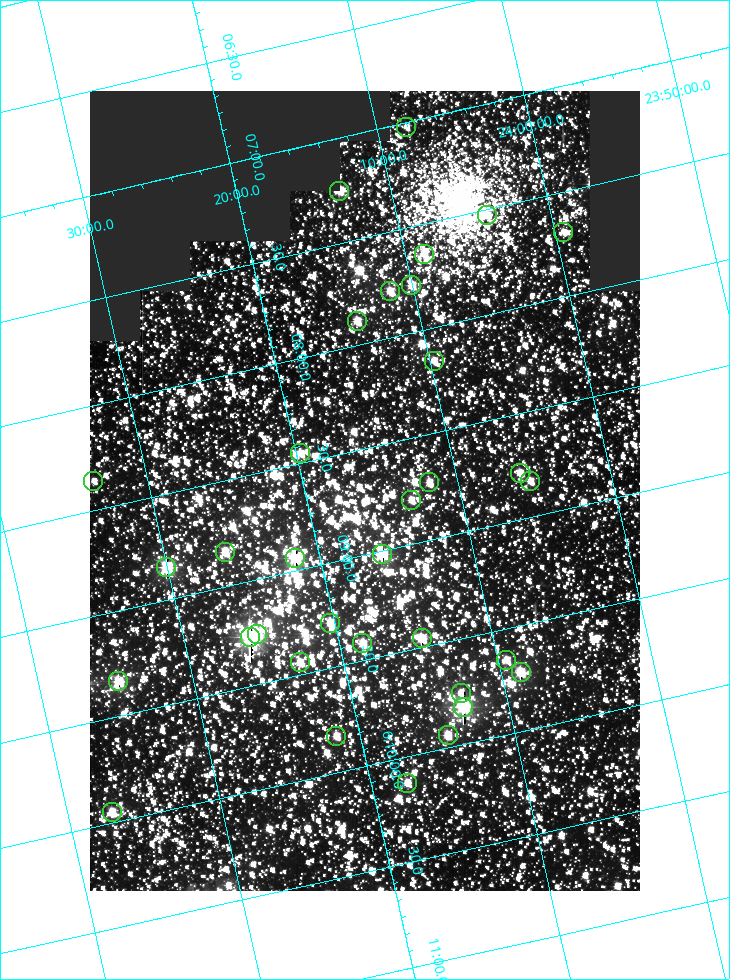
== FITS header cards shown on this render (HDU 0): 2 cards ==
NAXIS1  =                  550
NAXIS2  =                  800

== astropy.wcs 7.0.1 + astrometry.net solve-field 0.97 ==
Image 550 x 800 px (HDU 0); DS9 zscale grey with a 90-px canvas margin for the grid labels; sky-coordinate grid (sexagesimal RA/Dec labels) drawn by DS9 from the SOLVED WCS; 34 Tycho-2 reference stars matched to detected sources circled (green)
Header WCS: RA---TAN/DEC--TAN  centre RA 06:08:42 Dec +24:16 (92.17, +24.27 deg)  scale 3.98 arcsec/px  FOV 36.4' x 53.0'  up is -103 deg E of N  parity normal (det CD < 0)
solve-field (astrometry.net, Tycho-2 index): VERIFIED the header's WCS against the Tycho-2 star catalogue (verified at 3 index scales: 19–34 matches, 0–1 conflicts across passes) and refined it, rather than solving blind
Solved WCS: RA---TAN-SIP/DEC--TAN-SIP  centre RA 06:08:42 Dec +24:16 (92.17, +24.27 deg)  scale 3.97 arcsec/px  FOV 36.4' x 53.0'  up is -103 deg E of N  parity normal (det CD < 0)
The solver's refit moves the header's centre by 0.36 arcsec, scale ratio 0.9998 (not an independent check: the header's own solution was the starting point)
Tycho-2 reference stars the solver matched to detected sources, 34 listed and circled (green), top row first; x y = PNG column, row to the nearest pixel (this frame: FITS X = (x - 90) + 1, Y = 800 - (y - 91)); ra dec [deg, ICRS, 3 dp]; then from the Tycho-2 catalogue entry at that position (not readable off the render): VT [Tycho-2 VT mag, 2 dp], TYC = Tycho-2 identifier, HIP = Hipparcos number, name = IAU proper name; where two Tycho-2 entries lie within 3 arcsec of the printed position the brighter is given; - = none
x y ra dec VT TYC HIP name
406 127 91.756 +24.135 11.55 1864-383-1 - -
339 191 91.813 +24.222 9.50 1864-951-1 - -
487 215 91.882 +24.069 10.67 1864-1197-1 - -
563 232 91.922 +23.991 11.04 1864-773-1 - -
424 254 91.910 +24.147 9.81 1864-677-1 - -
411 285 91.945 +24.168 9.83 1864-545-1 - -
390 291 91.946 +24.193 9.49 1864-879-1 - -
357 321 91.972 +24.235 9.87 1864-607-1 - -
434 361 92.040 +24.163 9.97 1864-387-1 - -
300 453 92.113 +24.329 10.09 1877-692-1 - -
520 473 92.195 +24.097 9.91 1877-1306-1 - -
93 481 92.090 +24.558 11.22 1868-1493-1 - -
530 481 92.208 +24.088 10.02 1877-898-1 - -
429 482 92.182 +24.197 9.90 1877-42-1 - -
411 500 92.198 +24.221 10.14 1877-234-1 - -
225 552 92.210 +24.434 9.33 1881-345-1 - -
382 554 92.254 +24.266 8.73 1877-224-1 - -
295 558 92.236 +24.360 8.19 1877-300-1 29148 -
166 567 92.212 +24.501 8.67 1881-93-1 - -
330 623 92.321 +24.338 9.42 1877-884-1 - -
257 634 92.315 +24.419 9.14 1881-15-1 - -
250 637 92.316 +24.428 7.55 1881-1595-1 - -
422 638 92.364 +24.244 8.80 1877-1589-1 - -
362 643 92.355 +24.308 9.21 1877-702-1 - -
506 660 92.412 +24.157 10.23 1877-766-1 - -
300 662 92.360 +24.380 9.69 1881-496-1 - -
521 672 92.431 +24.145 8.75 1877-16-1 - -
118 681 92.334 +24.580 8.60 1881-81-1 - -
461 693 92.439 +24.215 10.07 1877-154-1 - -
463 707 92.456 +24.215 7.57 1877-1484-1 - -
448 735 92.485 +24.239 9.49 1877-1276-1 - -
336 736 92.457 +24.359 9.75 1877-1432-1 - -
407 783 92.531 +24.294 10.40 1877-334-1 - -
112 812 92.487 +24.619 9.38 1881-1542-1 - -